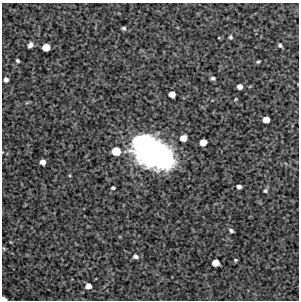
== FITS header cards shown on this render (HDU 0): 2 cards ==
NAXIS1  =                  297 /Length X axis
NAXIS2  =                  298 /Length Y axis

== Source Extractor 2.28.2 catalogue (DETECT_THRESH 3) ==
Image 297 x 298 px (HDU 0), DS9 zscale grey, 1 PNG px = 1 image px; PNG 301 x 302 px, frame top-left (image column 1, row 298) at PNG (2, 3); no overlay
Background 5030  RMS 270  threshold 800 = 3 sigma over >= 5 px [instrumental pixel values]
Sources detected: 28; all 28 listed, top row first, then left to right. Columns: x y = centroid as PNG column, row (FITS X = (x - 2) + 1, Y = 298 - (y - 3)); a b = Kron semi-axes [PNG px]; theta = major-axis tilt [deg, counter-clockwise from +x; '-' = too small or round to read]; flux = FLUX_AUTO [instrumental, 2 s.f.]
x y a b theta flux
124 28 4 4 - 3.7e+04
230 37 5 4 - 2.8e+04
30 45 6 5 - 7.4e+04
280 45 5 4 - 4.0e+04
46 47 6 5 - 2.7e+05
17 61 4 3 - 3.3e+04
258 62 5 3 - 2.4e+04
213 78 5 4 - 3.6e+04
6 80 5 4 - 6.8e+04
240 87 5 4 - 1.1e+05
172 94 5 5 - 1.5e+05
236 99 4 4 - 1.6e+04
266 120 5 5 - 1.7e+05
184 138 6 5 - 1.7e+05
203 142 6 5 - 2.1e+05
116 151 7 6 - 3.5e+05
151 151 37 22 -34 5.8e+06
43 162 5 5 - 1.1e+05
239 187 4 4 - 6.4e+04
113 188 4 3 - 3.0e+04
265 191 6 4 24 2.8e+04
231 230 5 4 - 4.1e+04
4 248 6 4 -53 2.2e+04
135 257 7 5 -6 5.8e+04
235 260 4 3 - 2.3e+04
215 263 6 5 - 2.0e+05
88 286 5 5 - 1.2e+05
4 299 5 3 - 1.0e+05
At the frame edge (FLAGS 8, measured only in part): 1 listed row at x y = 4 299